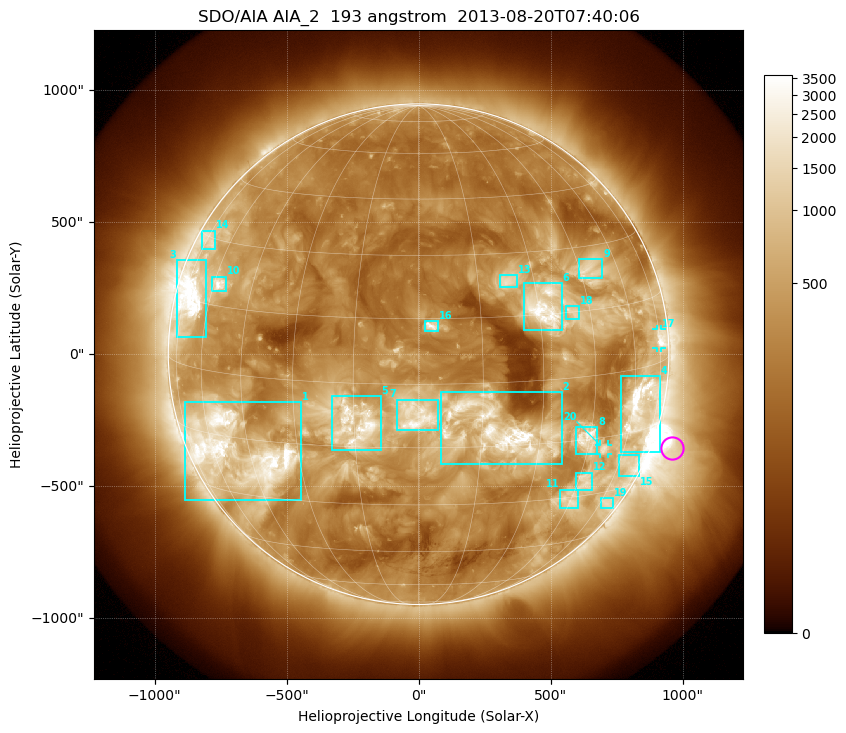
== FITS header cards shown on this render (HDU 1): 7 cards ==
TELESCOP= 'SDO/AIA'
INSTRUME= 'AIA_2'
WAVELNTH=                  193
WAVEUNIT= 'angstrom'
DATE-OBS= '2013-08-20T07:40:06.84'
CTYPE1  = 'HPLN-TAN'
CTYPE2  = 'HPLT-TAN'

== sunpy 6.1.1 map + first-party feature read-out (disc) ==
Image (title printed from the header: SDO/AIA AIA_2  193 angstrom  2013-08-20T07:40:06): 1024 x 1024 px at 2.4 arcsec/px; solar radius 948 arcsec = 395 px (full disc in frame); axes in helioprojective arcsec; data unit not stated in the header (colour bar unlabelled)
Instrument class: DISC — disc imager (sunpy class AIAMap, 193 A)
Bright regions (active regions / flare kernels): reference = the median radial profile (limb darkening/brightening removed); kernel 9 px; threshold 5 sigma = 855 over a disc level ~296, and >= 1.15x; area >= 12 px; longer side >= 9 px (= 22 arcsec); searched inside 0.97 R_sun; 25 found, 20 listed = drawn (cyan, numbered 1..; 2 of them under ~33 arcsec drawn as corner ticks so the feature stays visible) (cap 20 boxes per figure: the strongest are kept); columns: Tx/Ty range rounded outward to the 5 arcsec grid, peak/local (2 s.f.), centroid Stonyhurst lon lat
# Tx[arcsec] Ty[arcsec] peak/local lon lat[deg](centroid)
1 -885..-445 -555..-180 13 -49 -18
2 85..545 -415..-145 17 +19 -11
3 -920..-805 65..355 14 -70 +16
4 765..915 -375..-85 14 +64 -9
5 -330..-145 -365..-155 12 -15 -10
6 400..545 90..270 13 +32 +17
7 -85..75 -290..-170 13 +0 -7
8 595..680 -380..-275 9.9 +44 -15
9 605..695 285..360 5.7 +48 +24
10 -785..-730 240..295 11 -58 +20
11 535..605 -585..-510 5.8 +45 -31
12 595..660 -515..-445 5.8 +48 -26
13 310..375 255..300 6.2 +23 +23
14 -820..-770 395..470 4.3 -73 +29
15 760..835 -460..-380 4.5 +66 -23
16 25..75 85..125 8.4 +3 +13
17 900..920 25..95 7.8 +75 +5
18 560..610 130..185 4.5 +40 +15
19 690..740 -585..-545 4.1 +64 -33
20 685..720 -380..-340 6.4 +51 -18
Off-limb structures (1.02-1.3 R_sun): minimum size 162 px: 3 found; the strongest spans PA ~215..290 deg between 1.02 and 1.3 R_sun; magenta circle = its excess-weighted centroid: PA ~250 deg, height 1.08 R_sun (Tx ~960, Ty ~-355 arcsec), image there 5.4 x the reference